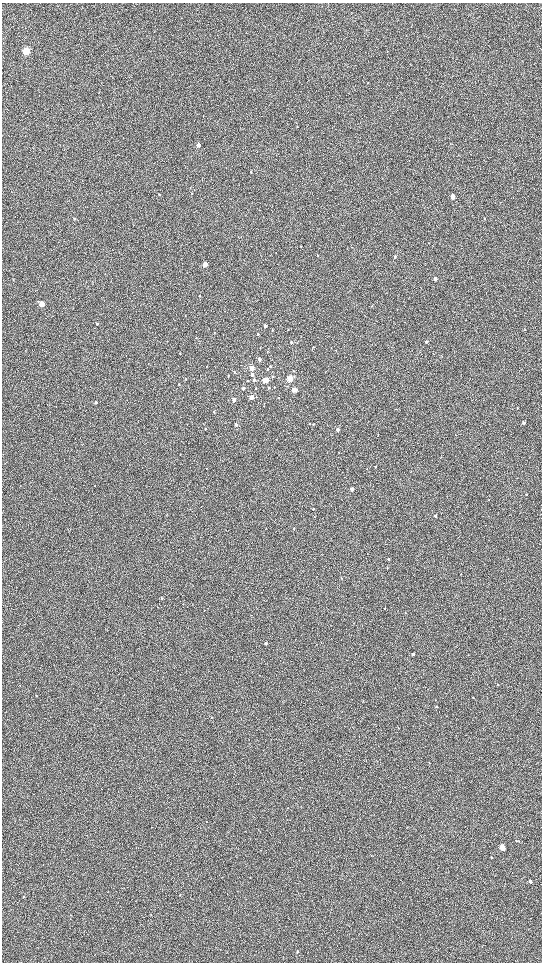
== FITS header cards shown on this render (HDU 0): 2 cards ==
NAXIS1  =                 1080 / length of data axis 1
NAXIS2  =                 1920 / length of data axis 2

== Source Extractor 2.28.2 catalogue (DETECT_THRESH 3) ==
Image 1080 x 1920 px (HDU 0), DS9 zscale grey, zoomed out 1/2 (1 PNG px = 2 x 2 image px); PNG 544 x 964 px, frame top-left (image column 1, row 1919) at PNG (2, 3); no overlay
Background 603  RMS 57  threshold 171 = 3 sigma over >= 5 px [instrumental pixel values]
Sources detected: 118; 3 cannot appear on this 1/2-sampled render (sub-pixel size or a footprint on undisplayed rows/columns) and are not listed; the other 115 listed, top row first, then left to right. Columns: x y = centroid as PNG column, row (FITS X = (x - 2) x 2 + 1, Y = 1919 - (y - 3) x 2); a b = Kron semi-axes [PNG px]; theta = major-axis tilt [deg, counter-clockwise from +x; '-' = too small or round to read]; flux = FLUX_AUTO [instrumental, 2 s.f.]
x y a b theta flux
26 51 3 3 - 910000
368 82 3 2 - 4800
198 145 3 3 - 93000
458 155 2 2 - 4600
251 172 3 2 - 8800
159 194 3 2 - 15000
453 196 3 2 - 200000
75 218 3 2 - 4700
484 219 2 2 - 13000
429 243 2 1 - 3900
300 246 3 2 - 4000
318 255 3 2 - 6000
395 256 3 2 - 26000
205 264 3 3 - 230000
435 279 3 2 - 120000
200 296 3 2 - 8400
38 301 3 3 - 8700
42 304 3 3 - 230000
371 306 3 2 - 4300
397 310 2 1 - 2700
185 316 3 2 - 6400
365 316 2 2 - 3700
466 320 3 2 - 6100
97 324 3 3 - 12000
265 326 3 2 - 70000
525 329 2 2 - 4300
272 330 2 2 - 12000
214 332 2 2 - 6200
258 334 2 2 - 16000
291 342 2 2 - 34000
426 342 2 2 - 34000
260 347 2 2 - 3500
313 347 2 2 - 6800
336 350 2 2 - 9600
268 351 3 2 - 7900
180 353 2 2 - 7700
442 356 2 1 - 2800
259 360 3 2 - 34000
270 367 3 2 - 13000
252 368 3 2 - 190000
267 369 3 2 - 14000
293 371 3 2 - 11000
234 372 2 2 - 11000
228 375 2 2 - 10000
252 375 2 2 - 56000
273 376 2 2 - 13000
186 379 2 2 - 8100
290 379 3 3 - 510000
247 380 2 2 - 4800
254 380 3 3 - 27000
266 380 3 3 - 310000
179 384 2 2 - 6700
274 387 2 2 - 13000
243 388 2 2 - 41000
256 388 2 2 - 6200
269 388 2 2 - 15000
294 390 3 3 - 200000
251 397 3 2 - 160000
279 398 2 2 - 4600
234 400 3 2 - 87000
96 403 3 3 - 19000
264 406 2 2 - 3700
517 408 2 2 - 9300
214 412 3 2 - 11000
309 423 3 2 - 8100
524 423 2 2 - 43000
236 424 2 2 - 55000
313 424 3 2 - 11000
205 429 3 2 - 11000
338 429 2 2 - 72000
378 434 2 2 - 4200
455 435 2 2 - 4600
441 457 2 2 - 4400
376 467 2 2 - 9100
206 468 3 2 - 4900
367 469 2 2 - 6200
411 471 2 2 - 4200
352 489 2 2 - 110000
526 495 2 2 - 10000
489 500 2 2 - 5500
313 509 2 2 - 18000
435 516 2 2 - 28000
315 517 3 2 - 5500
293 529 2 2 - 6800
388 559 2 2 - 30000
387 568 2 2 - 7700
461 574 2 2 - 7500
341 578 3 2 - 6800
162 598 2 2 - 15000
384 608 2 2 - 6000
405 613 2 2 - 8300
266 643 2 2 - 30000
413 654 2 2 - 52000
498 685 3 2 - 6500
36 695 2 2 - 10000
472 697 2 1 - 4900
435 700 2 2 - 4000
363 701 2 2 - 5100
436 707 2 2 - 10000
211 717 2 2 - 7300
429 763 3 2 - 5800
288 808 2 2 - 5000
206 822 2 2 - 3700
151 827 2 2 - 4100
516 840 3 2 - 5300
502 847 4 3 - 410000
261 850 2 1 - 3500
492 857 3 2 - 6200
43 864 2 1 - 3700
250 877 2 2 - 3900
530 881 4 3 - 22000
180 895 2 2 - 4400
23 897 3 3 - 8000
70 915 2 2 - 3600
297 951 3 2 - 17000
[3 sub-pixel or undisplayed-footprint detections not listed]